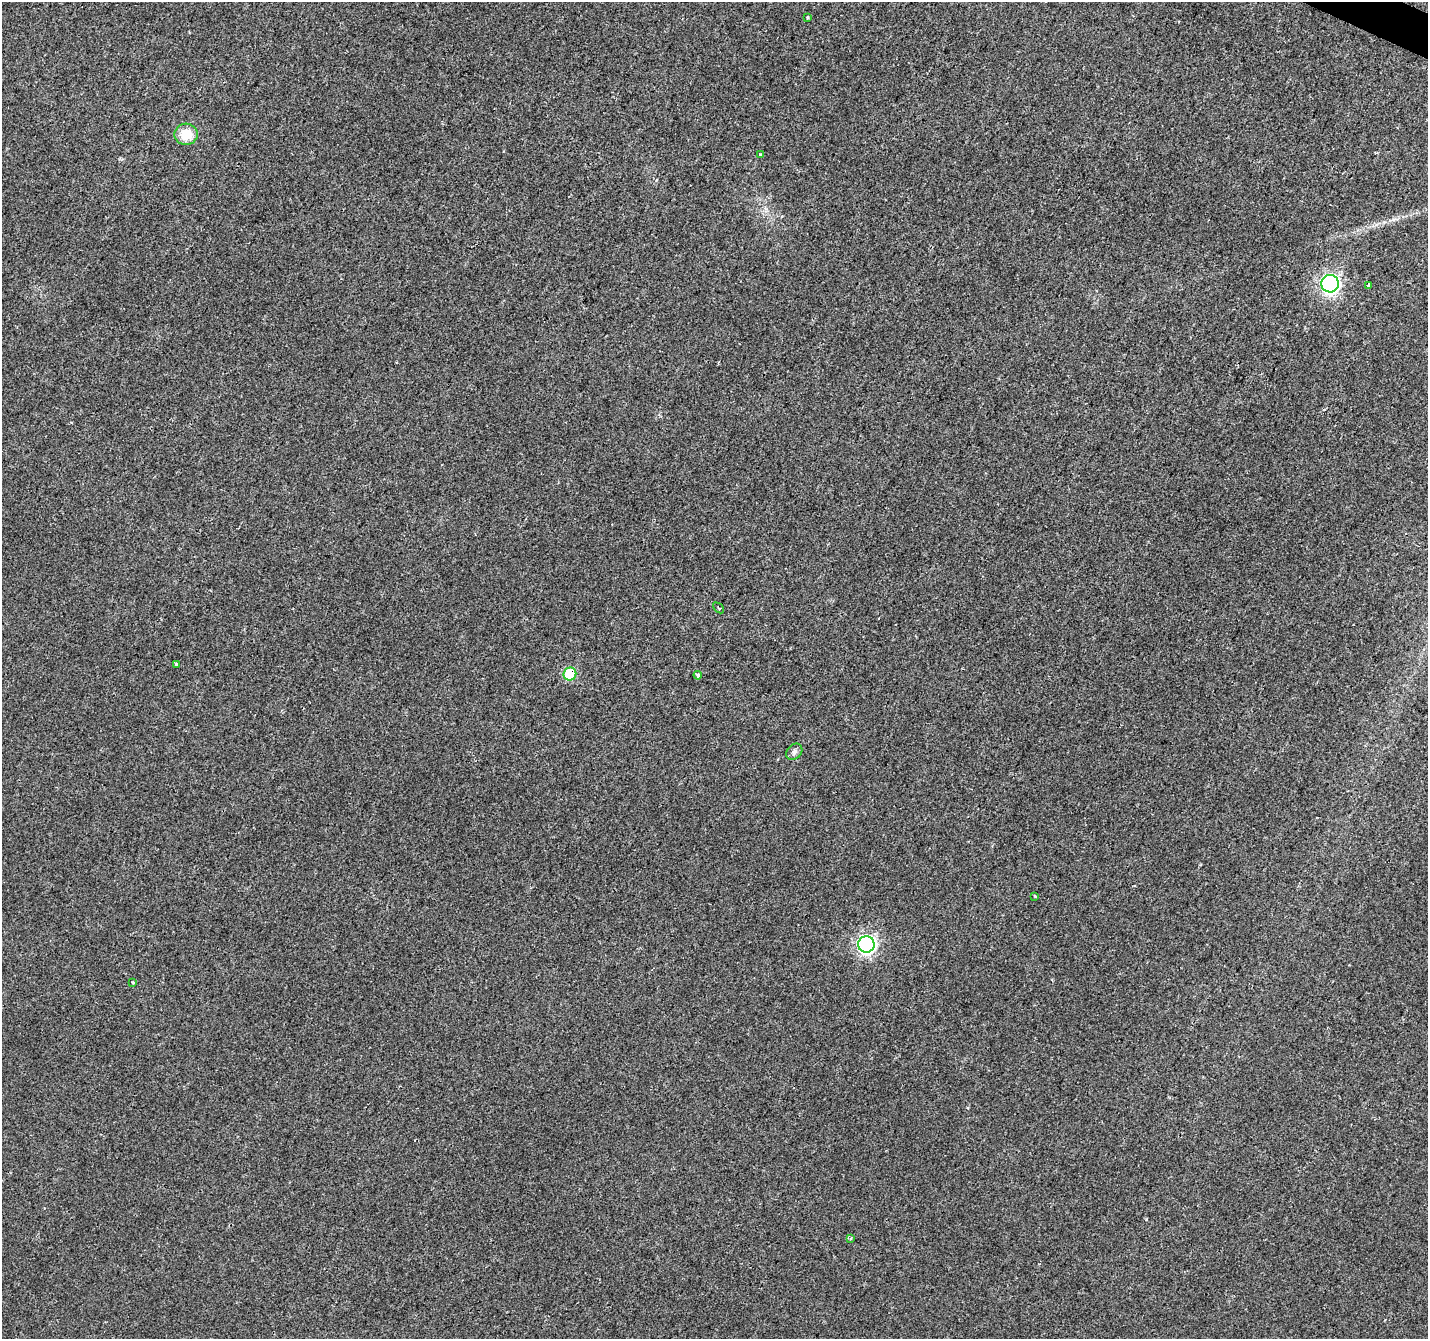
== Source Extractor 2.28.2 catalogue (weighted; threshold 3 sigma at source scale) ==
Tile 10 of 4 x 4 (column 2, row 3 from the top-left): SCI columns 1434-2859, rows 1607-2943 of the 5712 x 5819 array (HDU 1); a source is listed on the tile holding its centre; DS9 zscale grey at full resolution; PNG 1430 x 1341 px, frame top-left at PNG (2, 2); each listed source drawn as its Kron ellipse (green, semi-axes under 4 px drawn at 4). Shown black and unused: <1% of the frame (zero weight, under 2 of 3 exposures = <1% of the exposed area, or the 3 px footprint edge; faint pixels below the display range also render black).
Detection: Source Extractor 2.28.2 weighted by HDU 2 'WHT'; one run over the whole footprint, this tile lists its part. Background 0.00855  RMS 0.0055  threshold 0.0247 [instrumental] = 3 sigma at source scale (4.5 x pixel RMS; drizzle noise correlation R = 1.50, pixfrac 1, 0.0396/0.0396 arcsec/px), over >= 5 px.
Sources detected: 14; all 14 listed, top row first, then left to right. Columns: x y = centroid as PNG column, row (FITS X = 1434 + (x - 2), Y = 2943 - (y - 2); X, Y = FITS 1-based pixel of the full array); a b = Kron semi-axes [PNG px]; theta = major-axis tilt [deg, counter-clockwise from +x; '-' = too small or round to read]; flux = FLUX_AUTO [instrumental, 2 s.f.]
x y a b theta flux
807 17 3 3 - 0.76
186 134 11 10 - 10
760 154 3 3 - 1.1
1330 284 9 8 - 160
1369 285 3 3 - 2.5
718 608 6 2 -42 0.51
176 664 3 3 - 1.6
570 674 6 6 - 29
698 675 4 3 - 1.9
794 752 9 7 45 1.7
1035 896 3 2 - 0.69
866 944 8 8 - 160
133 982 3 3 - 0.86
851 1238 3 3 - 1
Overlapping masked pixels (flux is a lower limit): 1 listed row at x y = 570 674
Unlisted compact peaks at least as high as the median listed source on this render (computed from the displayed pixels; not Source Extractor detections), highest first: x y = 1146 1219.